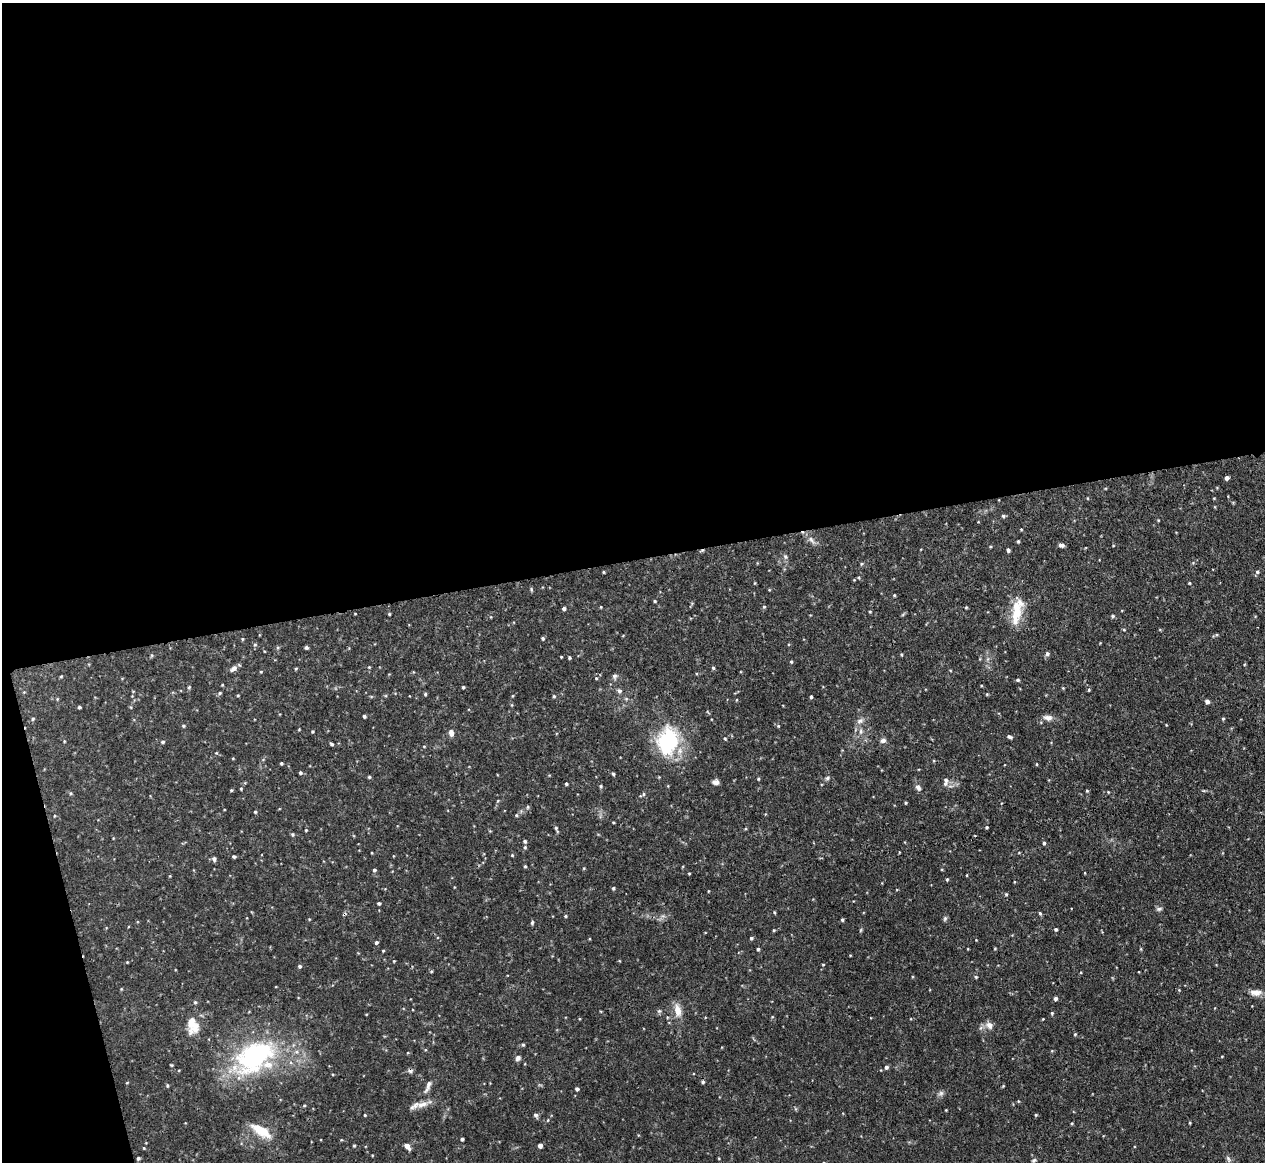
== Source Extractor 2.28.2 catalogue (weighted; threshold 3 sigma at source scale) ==
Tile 1 of 4 x 4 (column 1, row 1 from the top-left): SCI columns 9-1271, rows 3625-4784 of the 5067 x 5049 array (HDU 1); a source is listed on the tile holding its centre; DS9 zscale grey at full resolution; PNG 1267 x 1164 px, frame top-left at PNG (2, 3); no overlay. Shown black and unused: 50% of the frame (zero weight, under 3 of 4 exposures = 1% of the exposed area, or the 3 px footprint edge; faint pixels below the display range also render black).
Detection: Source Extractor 2.28.2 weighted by HDU 2 'WHT'; one run over the whole footprint, this tile lists its part. Background 0.0736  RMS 0.0041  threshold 0.0184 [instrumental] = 3 sigma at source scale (4.5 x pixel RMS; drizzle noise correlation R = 1.50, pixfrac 1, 0.05/0.05 arcsec/px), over >= 5 px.
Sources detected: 190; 1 too faint to see at this stretch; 2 cosmic-ray / hot-pixel residue — not listed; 1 inside a brighter listed object's ellipse — not listed separately; the other 186 listed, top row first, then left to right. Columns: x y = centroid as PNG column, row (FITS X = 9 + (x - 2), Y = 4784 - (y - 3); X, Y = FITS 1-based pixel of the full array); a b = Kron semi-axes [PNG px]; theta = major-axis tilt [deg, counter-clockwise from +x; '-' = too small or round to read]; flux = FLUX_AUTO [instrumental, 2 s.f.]
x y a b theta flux
1227 478 4 4 - 1.3
1087 498 4 2 - 0.29
1214 498 4 2 - 0.28
1003 516 5 4 - 0.7
1021 529 4 3 - 0.35
812 540 15 5 -54 2.1
1018 541 4 3 - 0.46
1061 545 7 4 -6 1.2
1008 550 4 4 - 1
785 557 8 6 -71 0.98
861 564 5 3 - 0.43
603 572 3 3 - 0.4
1257 572 5 5 - 0.79
859 577 5 3 - 0.38
1190 583 3 3 - 0.42
531 589 6 4 -80 0.51
769 590 4 3 - 0.34
894 595 4 3 - 0.41
655 601 4 4 - 0.44
601 607 4 3 - 0.32
764 607 5 4 - 0.51
966 607 4 3 - 0.39
564 608 4 4 - 0.87
1016 611 34 13 83 11
870 612 4 3 - 0.39
389 614 3 3 - 0.43
1113 616 4 4 - 0.73
1124 630 5 3 - 0.36
543 638 4 4 - 0.6
242 639 5 3 - 0.4
255 645 6 5 - 0.61
306 648 5 4 - 0.62
901 654 4 3 - 0.44
1047 654 6 5 - 0.92
152 655 5 3 - 0.48
561 657 3 3 - 0.32
569 658 3 3 - 0.53
791 662 4 4 - 0.46
369 667 4 3 - 0.32
233 668 11 6 41 1.6
296 668 5 3 - 0.39
713 668 4 4 - 0.55
261 672 4 4 - 0.33
61 676 4 4 - 0.38
614 676 8 6 -88 0.99
596 678 4 4 - 0.41
1018 680 5 4 - 0.56
189 687 5 4 - 0.46
463 687 3 3 - 0.49
1063 688 4 4 - 0.33
1089 690 4 3 - 0.42
619 691 6 6 - 1
220 693 5 4 - 0.57
425 694 4 4 - 0.51
987 694 4 3 - 0.4
238 695 4 3 - 0.34
512 696 5 3 - 0.34
554 696 4 4 - 0.54
811 697 4 4 - 0.51
736 700 4 3 - 0.29
1207 702 6 5 - 1.1
79 707 4 3 - 0.62
364 716 3 3 - 0.8
1048 718 12 7 -10 2.3
1223 718 4 4 - 0.48
33 719 5 4 - 0.56
860 721 9 6 5 1.5
1166 725 3 3 - 0.28
183 726 5 4 - 0.5
778 726 4 4 - 0.43
299 729 4 3 - 0.3
312 731 3 3 - 0.41
861 731 8 5 84 1.2
451 733 8 6 -83 2
1009 737 7 4 -21 0.81
725 738 4 3 - 0.43
883 740 7 6 - 1.4
64 741 5 3 - 0.31
668 741 31 23 78 34
163 742 5 4 - 0.66
332 744 5 3 - 0.61
216 753 4 3 - 0.32
281 763 3 3 - 0.51
1037 764 4 3 - 0.33
300 773 4 4 - 0.62
613 774 5 4 - 0.52
369 777 4 4 - 0.5
827 778 7 5 19 0.85
758 779 4 4 - 0.42
946 780 10 6 -70 1.6
716 782 8 6 -9 1.7
566 784 3 3 - 0.63
601 786 6 5 - 0.58
918 787 9 7 -58 1.4
241 789 4 4 - 0.41
231 790 4 3 - 0.42
1087 791 4 3 - 0.39
1108 792 3 3 - 0.32
71 793 5 3 - 0.48
643 794 6 4 90 0.58
906 803 3 3 - 0.51
528 807 5 4 - 0.58
255 812 4 3 - 0.45
516 815 5 4 - 0.55
54 816 5 3 - 0.34
613 822 3 2 - 0.35
987 827 4 3 - 0.47
556 829 10 4 -67 0.84
306 830 4 3 - 0.38
292 834 5 5 - 0.59
525 841 5 4 - 0.64
1044 843 4 4 - 0.64
525 847 5 4 - 0.56
372 853 3 2 - 0.29
512 855 4 4 - 0.41
234 857 5 4 - 0.7
214 859 5 5 - 1.1
525 866 4 4 - 0.48
584 868 5 3 - 0.34
374 870 4 4 - 0.71
689 873 4 3 - 0.37
967 875 4 2 - 0.29
947 879 4 3 - 0.52
613 888 4 4 - 0.58
1006 894 4 4 - 0.51
379 903 4 3 - 0.62
1159 909 9 5 1 0.91
774 912 4 3 - 0.38
1040 913 5 4 - 0.61
565 916 4 3 - 0.5
945 918 8 5 64 0.73
842 920 4 3 - 0.65
532 922 6 4 71 0.58
1056 929 4 4 - 0.56
774 930 4 4 - 0.41
861 930 6 3 71 0.45
751 938 4 4 - 0.65
376 942 4 4 - 0.79
758 949 3 3 - 0.6
383 951 3 3 - 0.35
394 961 3 3 - 0.31
127 962 3 3 - 0.29
823 965 4 2 - 0.33
300 966 5 5 - 0.77
431 971 5 3 - 0.41
976 977 4 4 - 0.5
121 989 5 3 - 0.35
1179 990 4 4 - 0.32
1256 992 15 8 0 3
1055 999 4 4 - 1.2
195 1002 5 4 - 0.54
677 1010 17 9 -79 4.6
1052 1013 4 4 - 0.51
772 1017 5 3 - 0.3
1043 1019 3 3 - 0.26
192 1025 23 14 -82 7.6
989 1025 10 8 -42 2.5
1075 1034 4 4 - 0.43
523 1045 4 4 - 0.52
1222 1056 4 2 - 0.28
254 1057 48 28 35 66
518 1058 7 6 - 1.2
171 1065 4 3 - 0.39
886 1067 5 4 - 1.1
703 1082 5 4 - 0.7
167 1086 5 4 - 0.5
428 1086 21 6 67 2.5
1003 1086 4 4 - 0.33
577 1089 4 4 - 1.1
422 1104 20 8 15 3.9
304 1105 5 3 - 0.38
946 1110 3 2 - 0.29
365 1115 3 3 - 0.38
536 1115 7 5 -54 0.99
1036 1115 4 4 - 0.46
1072 1123 3 3 - 0.4
1190 1123 5 3 - 0.36
261 1130 24 9 -32 9.4
462 1139 3 3 - 0.73
354 1146 4 3 - 0.42
407 1146 7 5 -46 2.5
540 1146 4 4 - 2.4
144 1148 4 4 - 0.34
138 1158 4 4 - 0.77
1228 1159 10 5 -65 0.96
1034 1160 7 5 25 0.79